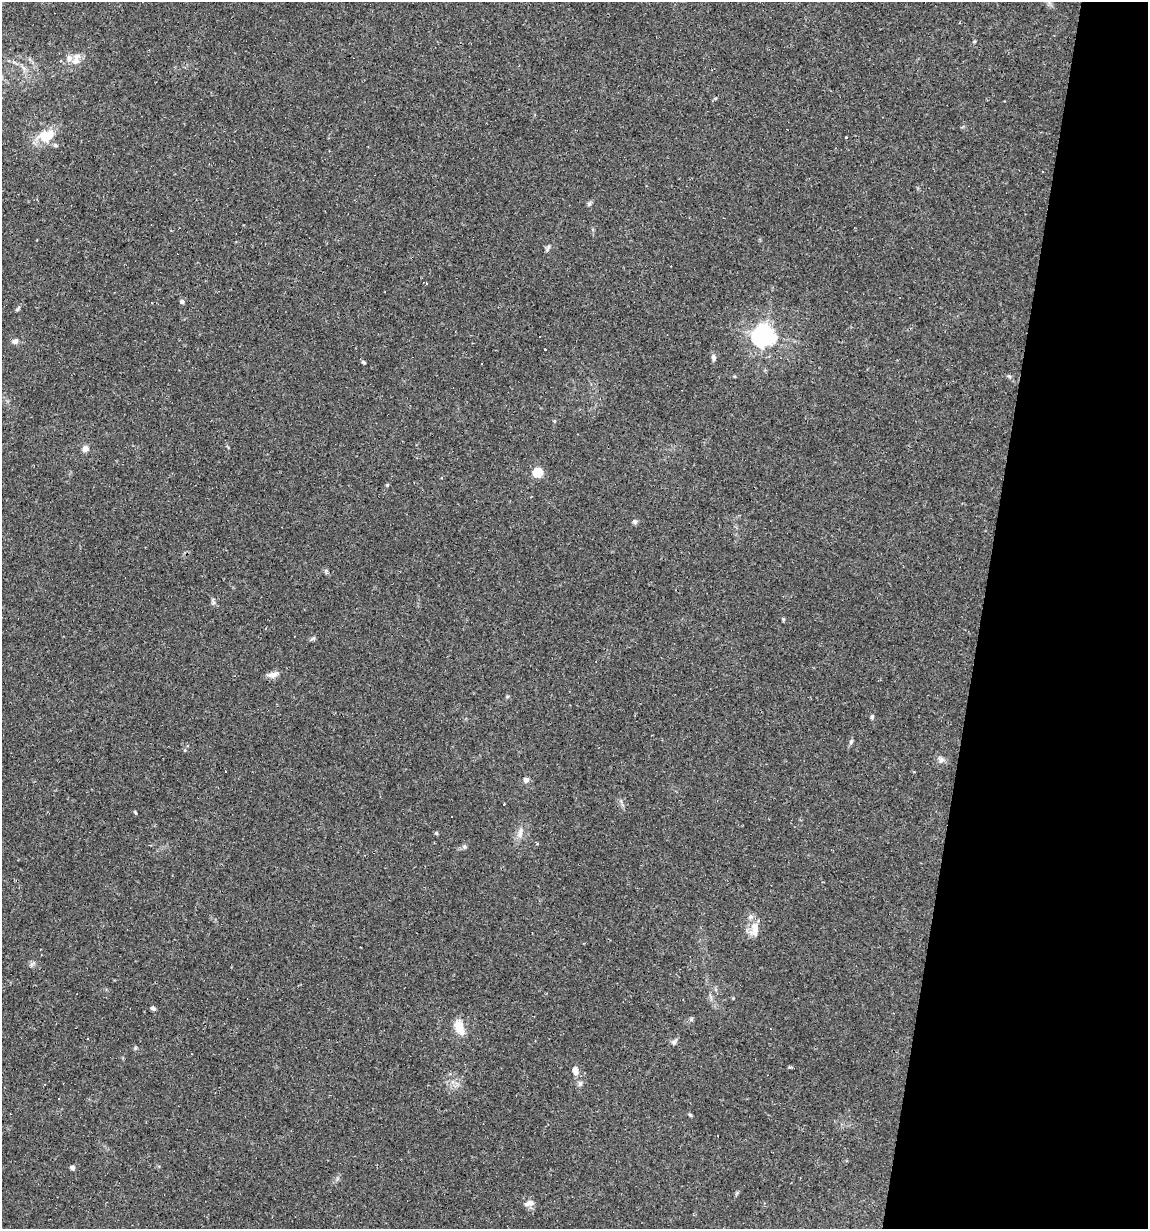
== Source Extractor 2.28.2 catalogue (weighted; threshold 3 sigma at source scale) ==
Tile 8 of 4 x 4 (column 4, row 2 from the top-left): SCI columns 3674-4819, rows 2457-3683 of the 4935 x 4911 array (HDU 1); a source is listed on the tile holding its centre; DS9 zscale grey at full resolution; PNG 1150 x 1231 px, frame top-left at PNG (2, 2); no overlay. Shown black and unused: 15% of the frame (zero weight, under 2 of 3 exposures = <1% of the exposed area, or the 3 px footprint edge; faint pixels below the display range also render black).
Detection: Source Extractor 2.28.2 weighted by HDU 2 'WHT'; one run over the whole footprint, this tile lists its part. Background 0.0551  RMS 0.0043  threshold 0.0196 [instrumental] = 3 sigma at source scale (4.5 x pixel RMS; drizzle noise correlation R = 1.50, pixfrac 1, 0.05/0.05 arcsec/px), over >= 5 px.
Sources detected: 49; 8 cosmic-ray / hot-pixel residue — not listed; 2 inside a brighter listed object's ellipse — not listed separately; the other 39 listed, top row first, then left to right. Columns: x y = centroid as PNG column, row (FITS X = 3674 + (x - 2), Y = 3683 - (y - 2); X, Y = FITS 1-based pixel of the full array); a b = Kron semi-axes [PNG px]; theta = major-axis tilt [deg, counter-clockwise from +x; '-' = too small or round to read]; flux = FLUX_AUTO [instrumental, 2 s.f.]
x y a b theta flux
76 59 19 10 72 3.6
47 136 20 13 22 11
1043 171 3 2 - 0.78
547 250 6 4 72 0.71
182 302 6 5 - 1
18 308 9 3 56 0.68
764 335 7 7 - 280
15 341 7 6 - 1.6
545 350 3 2 - 0.69
713 358 8 5 -79 1.2
363 362 3 3 - 1.4
85 448 7 6 - 2.5
538 472 5 5 - 24
387 485 4 4 - 0.44
635 522 6 6 - 0.88
213 602 7 4 -72 0.87
313 638 8 3 19 0.72
273 674 15 7 13 2.6
872 717 5 4 - 0.69
851 742 7 5 70 0.84
941 760 9 8 - 1.7
526 780 6 6 - 1.7
135 812 5 3 - 0.42
452 816 3 3 - 0.81
436 833 6 3 -71 0.46
520 833 17 6 75 2.6
464 847 7 5 -21 0.79
755 931 15 11 66 4.2
153 1008 6 4 -21 0.96
459 1027 17 10 -69 6.3
87 1038 2 2 - 0.37
674 1042 10 6 54 1.2
790 1067 6 3 16 0.5
575 1071 11 7 -74 2.9
580 1084 7 6 - 1.1
58 1099 3 3 - 3.3
690 1115 6 4 -45 0.55
72 1167 4 4 - 2
529 1203 13 7 13 2.1
Unlisted compact peaks at least as high as the median listed source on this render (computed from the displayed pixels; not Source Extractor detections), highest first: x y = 783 619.